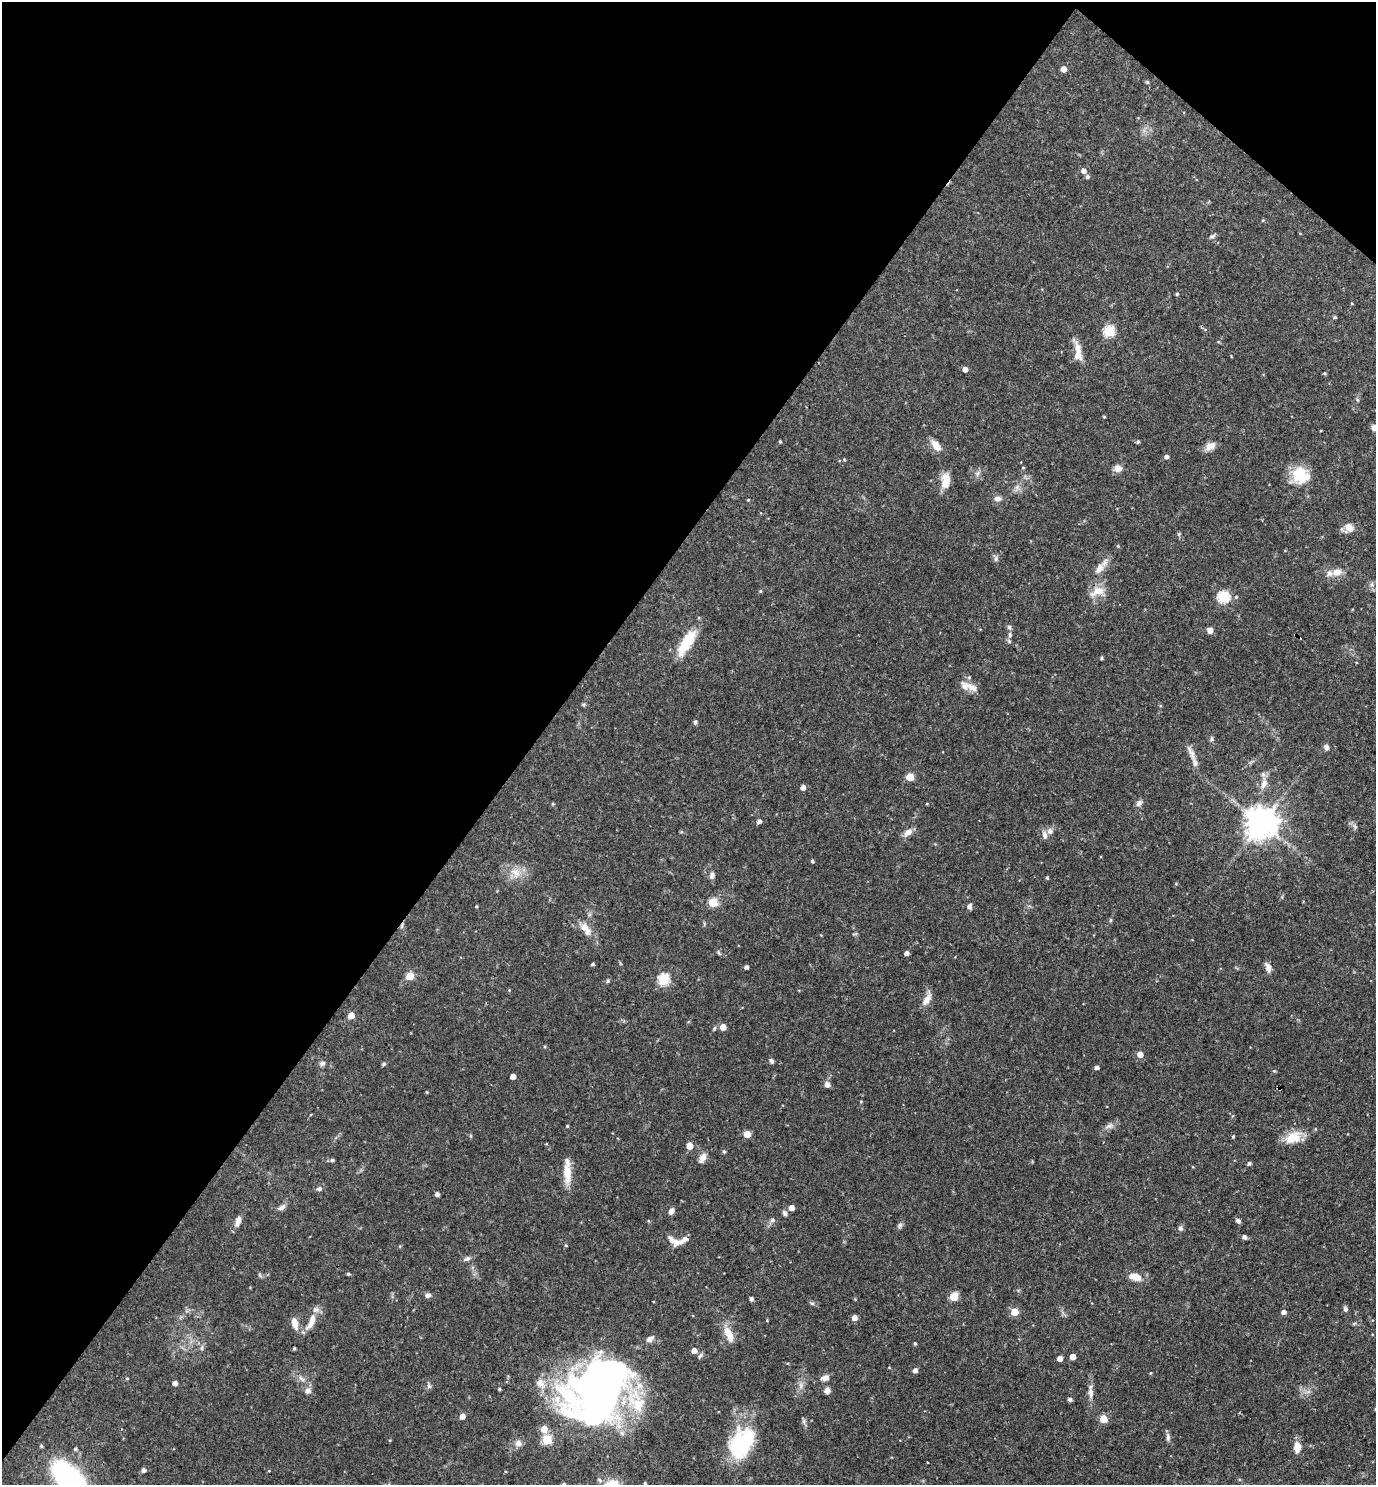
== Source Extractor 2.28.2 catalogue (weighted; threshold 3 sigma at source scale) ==
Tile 2 of 4 x 4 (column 2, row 1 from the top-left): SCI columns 1523-2896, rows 4450-5932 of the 5936 x 5932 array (HDU 1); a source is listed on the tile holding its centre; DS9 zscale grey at full resolution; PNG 1378 x 1487 px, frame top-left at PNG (2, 2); no overlay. Shown black and unused: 41% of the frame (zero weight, under 3 of 4 exposures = <1% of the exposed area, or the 3 px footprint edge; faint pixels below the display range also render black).
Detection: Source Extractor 2.28.2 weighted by HDU 2 'WHT'; one run over the whole footprint, this tile lists its part. Background 0.0538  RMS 0.0032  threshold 0.0146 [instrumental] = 3 sigma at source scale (4.5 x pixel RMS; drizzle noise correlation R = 1.50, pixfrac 1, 0.05/0.05 arcsec/px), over >= 5 px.
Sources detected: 189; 1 too faint to see at this stretch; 3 inside a brighter object's white glare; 1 cosmic-ray / hot-pixel residue — not listed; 11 inside a brighter listed object's ellipse — not listed separately; the other 173 listed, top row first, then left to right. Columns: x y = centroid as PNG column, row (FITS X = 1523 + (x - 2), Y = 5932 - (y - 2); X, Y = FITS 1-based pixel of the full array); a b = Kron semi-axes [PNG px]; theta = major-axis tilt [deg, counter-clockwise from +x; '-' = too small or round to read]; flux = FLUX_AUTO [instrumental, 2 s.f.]
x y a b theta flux
1064 69 5 5 - 2.6
1147 82 5 4 - 0.41
1084 171 6 5 - 1.5
1087 176 5 5 - 0.81
1263 220 5 3 - 0.28
1212 236 9 6 29 0.83
1177 294 5 4 - 0.42
1352 303 4 3 - 0.29
1335 317 5 4 - 0.44
1109 331 6 5 - 26
1078 347 28 8 -64 3.4
965 369 4 4 - 2
1324 373 4 3 - 0.37
1104 417 4 3 - 0.33
1374 428 8 7 - 1.4
780 441 4 3 - 0.38
1138 442 4 4 - 0.58
936 445 16 8 -52 3.2
1210 446 15 9 34 2.3
1166 457 4 4 - 1.2
1023 468 4 3 - 0.28
1118 468 8 7 - 2.5
977 474 8 6 56 0.99
1301 475 22 19 -34 8.9
946 481 18 10 86 4.7
1017 487 10 6 64 1.3
997 498 9 7 10 1.4
748 500 4 3 - 0.3
1349 527 13 11 -51 2.6
996 559 8 6 -78 0.85
1099 568 17 9 52 3.1
1337 572 13 9 16 3
1372 584 6 5 - 0.82
760 591 4 4 - 0.37
1097 591 22 11 23 4.4
1223 597 6 6 - 31
1210 630 5 5 - 2.6
1010 635 8 5 -78 0.91
1295 635 4 3 - 0.38
687 642 33 11 58 10
1102 658 4 3 - 0.47
970 687 25 8 -28 3.5
584 705 6 5 - 0.47
695 722 5 4 - 0.81
1211 739 7 6 - 0.69
1326 747 8 6 -68 0.98
1191 753 24 7 -67 2.3
910 777 5 5 - 7.7
1264 783 16 8 75 2.7
803 787 4 4 - 1.8
1139 803 10 7 43 1.1
553 804 5 3 - 0.3
927 804 4 3 - 0.27
759 821 5 4 - 1.1
1261 823 11 11 - 400
1355 826 9 5 -69 0.8
908 832 12 7 32 2.2
1044 835 11 6 -81 1.5
812 861 4 4 - 0.56
515 873 17 12 -50 4.4
712 875 8 6 73 1.3
1047 878 5 3 - 0.34
1176 884 4 4 - 0.3
713 902 5 5 - 15
476 906 3 3 - 0.32
969 906 8 7 - 0.87
1110 920 6 4 89 0.39
704 923 6 4 -73 0.4
402 926 8 4 70 0.67
584 927 17 11 -38 3.3
719 953 7 4 -51 0.57
906 953 4 4 - 1.3
592 964 5 4 - 0.45
746 967 4 4 - 0.94
1268 967 11 6 -67 1.9
410 976 5 5 - 7.9
663 979 6 6 - 26
608 981 6 4 88 0.41
509 990 4 4 - 0.28
926 1000 17 8 55 2.7
351 1016 5 5 - 5.2
723 1027 5 5 - 3.3
714 1028 6 4 67 0.47
1140 1054 5 5 - 2.5
771 1061 7 5 -56 0.8
322 1063 8 7 - 0.92
384 1064 4 4 - 0.61
1097 1067 4 4 - 1.1
1274 1071 5 4 - 0.36
513 1076 4 4 - 2.4
827 1085 5 5 - 1.9
1278 1088 5 3 - 0.42
861 1102 4 4 - 0.29
567 1126 3 3 - 0.38
1109 1126 13 7 22 1.5
747 1134 5 5 - 5.4
471 1136 6 3 -72 0.36
1233 1137 4 3 - 0.43
1293 1137 21 14 26 6.5
690 1146 5 5 - 4.5
724 1151 5 4 - 0.5
702 1158 13 7 61 2
332 1160 5 4 - 0.65
1249 1163 5 4 - 0.7
567 1172 33 8 -88 5.4
319 1189 8 6 15 0.89
437 1194 4 4 - 1.1
282 1207 11 6 35 1.3
791 1208 4 4 - 2.6
671 1211 7 5 64 1.5
785 1213 7 5 -51 0.99
772 1220 7 6 - 0.79
238 1221 15 7 72 2
1238 1221 6 5 - 0.87
900 1225 7 6 - 0.77
1180 1228 7 6 - 0.85
1244 1237 5 4 - 1
674 1241 20 8 -24 3.3
467 1259 9 6 20 1
348 1274 4 3 - 0.46
260 1275 7 4 -71 0.46
1135 1277 15 7 -14 4.1
427 1295 7 6 - 1.1
954 1297 5 5 - 12
751 1299 4 4 - 0.94
812 1303 6 4 -1 0.53
1345 1309 7 6 - 0.81
1015 1312 5 5 - 7.3
1284 1312 4 4 - 1.6
854 1317 5 5 - 2
767 1320 3 3 - 0.26
311 1322 26 9 65 4.4
295 1323 14 7 -76 3
1354 1323 6 4 21 0.39
729 1334 23 9 -66 4.1
650 1339 11 7 32 1.5
915 1343 4 3 - 0.47
202 1348 8 4 82 0.68
294 1349 3 3 - 0.5
694 1351 5 5 - 2.4
700 1356 9 5 52 0.73
1072 1357 5 4 - 3.1
1060 1358 4 4 - 2.5
915 1370 4 4 - 1.4
1150 1373 5 3 - 0.26
127 1378 5 3 - 0.34
825 1378 10 7 17 1.7
302 1379 13 5 -45 1.5
175 1383 4 4 - 1.7
429 1386 8 6 -74 0.78
499 1389 4 3 - 0.44
598 1390 65 46 -32 100
827 1390 7 7 - 1.3
308 1391 9 7 10 1.4
1090 1392 21 7 -88 2.2
1070 1400 4 4 - 0.9
462 1416 4 4 - 2.5
1103 1419 5 5 - 7.5
804 1422 8 4 -90 0.75
544 1429 5 5 - 4.3
1168 1437 12 5 -84 1.1
390 1440 4 3 - 0.31
547 1440 5 5 - 18
518 1443 9 8 - 1.7
743 1445 42 16 60 25
41 1446 4 4 - 0.48
1297 1447 10 7 -89 3.9
75 1449 5 4 - 0.53
928 1462 2 2 - 0.33
143 1470 4 4 - 1.1
69 1480 25 12 -50 130
645 1483 4 3 - 0.36
564 1484 6 5 - 0.52
Overlapping masked pixels (flux is a lower limit): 3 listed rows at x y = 1295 635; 402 926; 1278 1088
Isophote crosses this tile's border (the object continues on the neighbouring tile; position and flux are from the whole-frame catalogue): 3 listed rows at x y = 1374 428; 69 1480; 564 1484